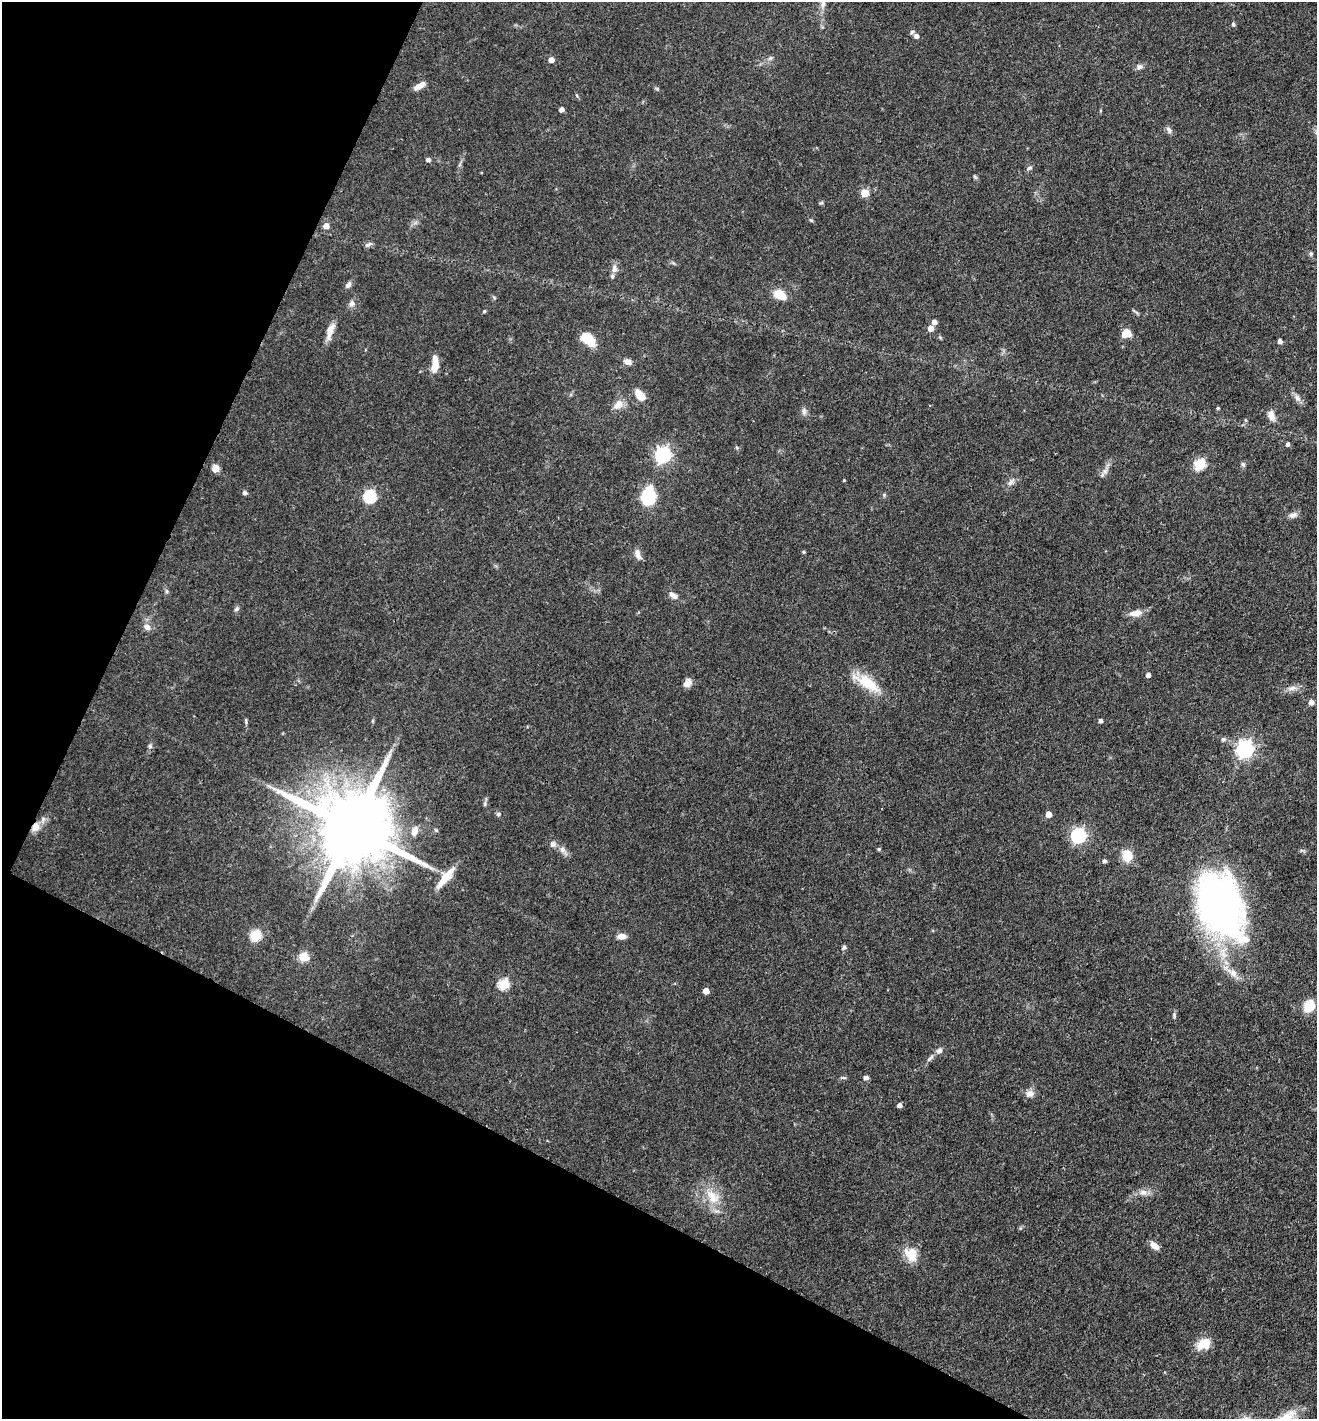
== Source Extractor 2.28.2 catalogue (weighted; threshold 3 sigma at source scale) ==
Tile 9 of 4 x 4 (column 1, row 3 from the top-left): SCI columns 144-1458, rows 1420-2836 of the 5683 x 5673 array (HDU 1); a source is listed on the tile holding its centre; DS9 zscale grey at full resolution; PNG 1319 x 1421 px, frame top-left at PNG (2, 2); no overlay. Shown black and unused: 25% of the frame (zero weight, under 3 of 4 exposures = <1% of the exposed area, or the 3 px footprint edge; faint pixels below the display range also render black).
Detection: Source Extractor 2.28.2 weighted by HDU 2 'WHT'; one run over the whole footprint, this tile lists its part. Background 0.109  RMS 0.0045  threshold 0.02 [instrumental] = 3 sigma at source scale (4.5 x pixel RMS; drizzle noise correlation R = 1.50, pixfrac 1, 0.05/0.05 arcsec/px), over >= 5 px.
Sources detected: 102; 2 inside a brighter listed object's ellipse — not listed separately; the other 100 listed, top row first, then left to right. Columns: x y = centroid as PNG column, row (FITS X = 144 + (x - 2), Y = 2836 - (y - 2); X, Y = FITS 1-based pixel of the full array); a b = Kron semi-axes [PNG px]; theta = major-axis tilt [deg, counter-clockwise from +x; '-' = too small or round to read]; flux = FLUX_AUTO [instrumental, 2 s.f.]
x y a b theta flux
823 3 20 6 -89 4.1
1233 24 4 4 - 0.95
916 36 6 5 - 2
770 58 7 4 90 0.82
551 60 5 4 - 3.3
1139 67 8 6 43 1.5
420 85 15 6 34 3
657 89 6 4 -19 0.57
561 109 4 4 - 2
1169 130 10 5 -56 1.3
428 159 5 4 - 1.4
1029 168 6 4 18 0.75
975 177 6 4 -20 0.6
865 193 5 5 - 12
821 203 6 4 18 0.55
811 220 6 3 -19 0.51
326 226 5 5 - 3.7
368 245 11 5 28 1.2
1311 254 6 4 69 0.73
614 269 10 7 87 2.3
348 285 9 6 53 1.6
780 295 14 9 -25 7.8
352 303 9 8 - 1.7
484 311 4 4 - 0.65
934 322 5 5 - 2.1
930 328 6 6 - 2.6
330 331 22 7 72 4.4
1126 333 9 7 27 6
588 339 19 11 -40 8.9
1280 341 4 4 - 1.8
627 362 9 6 -27 2.3
435 366 16 8 79 5.3
640 395 13 7 -49 5.5
1297 398 11 6 -46 1.9
618 404 14 10 49 3.9
1218 408 4 3 - 0.61
804 411 9 6 -90 1.5
1271 416 12 8 -71 3.3
1288 444 4 4 - 1.1
737 448 6 4 -20 0.56
663 455 7 6 - 120
1200 464 5 5 - 32
1243 464 7 5 -67 0.8
215 468 6 6 - 4.8
1105 471 8 7 - 1.8
844 480 3 3 - 0.4
1011 482 11 5 44 1.8
245 492 5 4 - 1.5
370 496 6 6 - 51
648 497 15 11 77 24
1293 515 12 7 23 1.9
804 552 4 4 - 0.53
638 555 14 7 -67 2.4
166 591 6 4 -89 0.73
673 595 14 7 -33 2.6
236 609 8 5 48 0.95
1136 613 16 8 10 4.2
147 627 10 8 -36 2.3
1148 675 4 4 - 1.7
866 682 38 14 -31 14
687 683 10 8 50 2.8
1292 688 12 6 11 2.4
1311 702 5 5 - 2.5
246 721 10 3 -85 0.67
1100 721 4 4 - 1.3
1223 739 5 5 - 1
150 746 6 6 - 0.87
1245 749 7 6 - 170
485 804 8 4 82 0.87
498 814 6 5 - 0.75
1049 814 4 4 - 4.4
35 827 12 8 53 4.4
352 828 30 17 -28 7200
414 831 12 7 75 3.3
1078 835 6 6 - 86
553 844 9 7 62 1.4
562 849 9 7 -47 2.1
879 849 5 4 - 0.57
1127 856 13 10 -83 7
1104 861 5 4 - 1.1
445 877 27 8 50 9.1
1220 905 63 38 -67 200
255 935 5 5 - 32
621 936 10 6 -1 3.1
844 947 7 4 79 0.92
303 957 5 5 - 20
1233 973 17 9 -33 4.2
503 984 5 5 - 31
706 991 5 4 - 4.4
1309 1006 12 9 60 10
939 1051 8 7 - 1.6
930 1058 13 4 48 1.5
866 1077 5 4 - 1.9
1029 1094 10 9 - 2.7
899 1105 4 4 - 1.9
1143 1192 9 7 -23 2.2
713 1197 24 14 -46 9.5
1154 1246 10 6 -39 3.6
911 1254 20 15 -59 7.5
1204 1344 17 11 27 7.7
Overlapping masked pixels (flux is a lower limit): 2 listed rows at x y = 35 827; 1220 905
Isophote crosses this tile's border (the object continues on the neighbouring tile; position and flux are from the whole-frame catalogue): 1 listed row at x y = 823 3